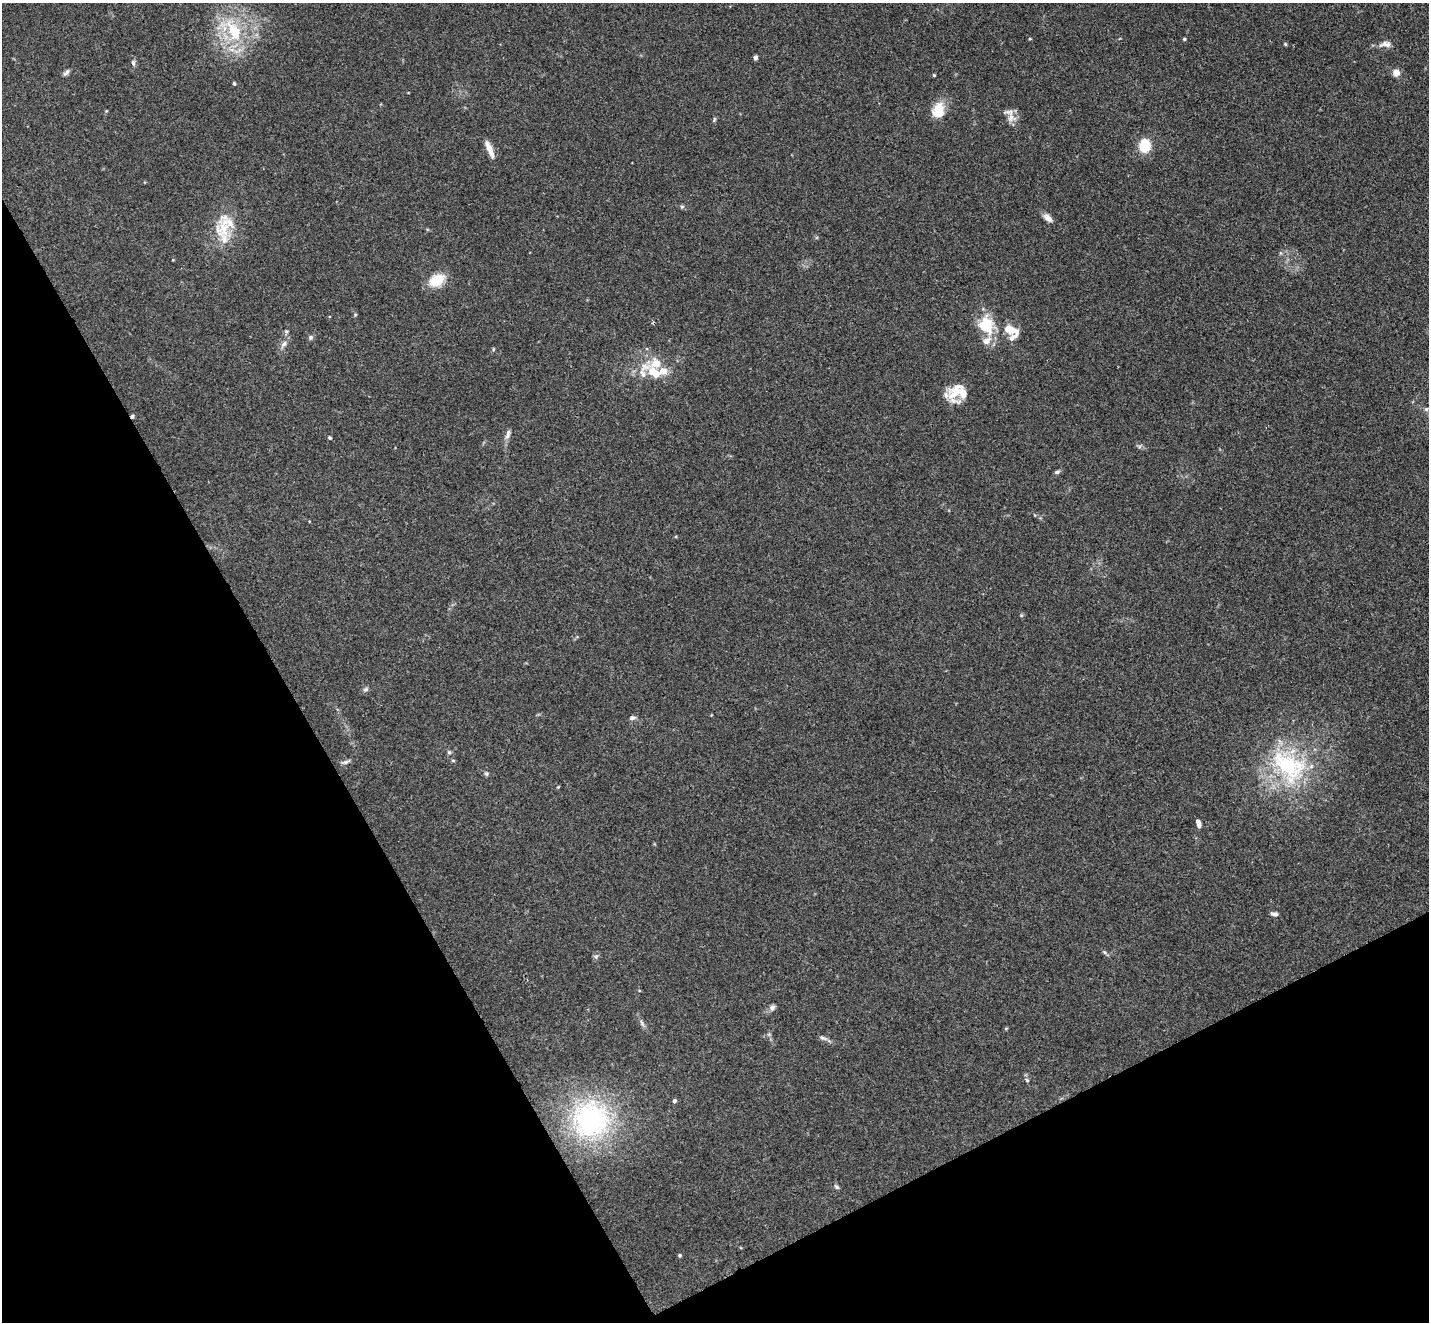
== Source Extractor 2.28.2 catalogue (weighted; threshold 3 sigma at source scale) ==
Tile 14 of 4 x 4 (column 2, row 4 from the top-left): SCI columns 1481-2907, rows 184-1503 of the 5813 x 5784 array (HDU 1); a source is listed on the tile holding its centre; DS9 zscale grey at full resolution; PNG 1431 x 1324 px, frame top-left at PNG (2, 3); no overlay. Shown black and unused: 28% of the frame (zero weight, under 3 of 4 exposures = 5% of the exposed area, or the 3 px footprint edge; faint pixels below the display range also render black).
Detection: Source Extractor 2.28.2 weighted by HDU 2 'WHT'; one run over the whole footprint, this tile lists its part. Background 0.0385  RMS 0.0041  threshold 0.0186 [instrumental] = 3 sigma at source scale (4.5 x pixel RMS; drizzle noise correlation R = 1.50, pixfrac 1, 0.05/0.05 arcsec/px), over >= 5 px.
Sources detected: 63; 2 cosmic-ray / hot-pixel residue — not listed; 9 inside a brighter listed object's ellipse — not listed separately; the other 52 listed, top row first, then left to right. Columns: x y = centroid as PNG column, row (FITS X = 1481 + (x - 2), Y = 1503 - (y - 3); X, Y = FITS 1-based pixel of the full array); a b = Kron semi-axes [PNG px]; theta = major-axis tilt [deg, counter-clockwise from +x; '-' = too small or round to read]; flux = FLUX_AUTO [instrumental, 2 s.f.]
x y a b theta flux
234 31 35 18 -57 23
1030 39 4 3 - 0.35
1184 39 4 3 - 0.63
1285 44 5 4 - 0.46
1386 44 15 8 2 2.6
755 57 4 4 - 1.5
133 63 9 5 -82 1.1
66 72 10 5 47 1.2
1396 73 8 8 - 2.7
934 75 4 3 - 0.43
234 83 4 3 - 0.66
938 111 19 14 82 7.9
1011 118 15 12 -24 3.5
714 120 7 3 89 0.54
1145 145 19 15 87 7.6
489 149 21 6 -67 4.1
682 207 6 4 0 0.63
1048 218 14 7 -38 2.2
224 227 33 21 71 15
437 280 14 11 31 11
986 325 25 21 -75 13
1010 330 19 13 -23 5.5
286 331 5 4 - 0.57
311 337 6 6 - 0.93
284 344 10 7 37 1.6
655 373 25 9 -36 9
954 394 23 15 55 7.6
1426 409 6 5 - 0.71
508 434 14 5 74 1.7
330 438 5 4 - 0.61
1057 472 7 4 19 0.79
365 689 8 5 20 0.83
632 718 8 6 12 1.2
449 752 6 5 - 0.76
453 760 5 3 - 0.48
345 762 12 4 18 1.2
1289 766 58 36 -39 47
486 774 6 5 - 0.7
558 787 4 4 - 0.33
1198 823 9 4 -74 1.9
1274 914 9 5 -10 1.2
1104 952 6 4 -70 0.63
596 956 7 5 43 0.89
772 1007 8 7 - 1.3
642 1023 9 5 -67 1.1
1006 1028 5 3 - 0.38
823 1038 13 5 -18 1.2
1027 1080 6 5 - 0.63
674 1101 4 4 - 0.99
591 1120 44 42 41 62
837 1187 7 5 -45 0.76
680 1255 4 4 - 0.61